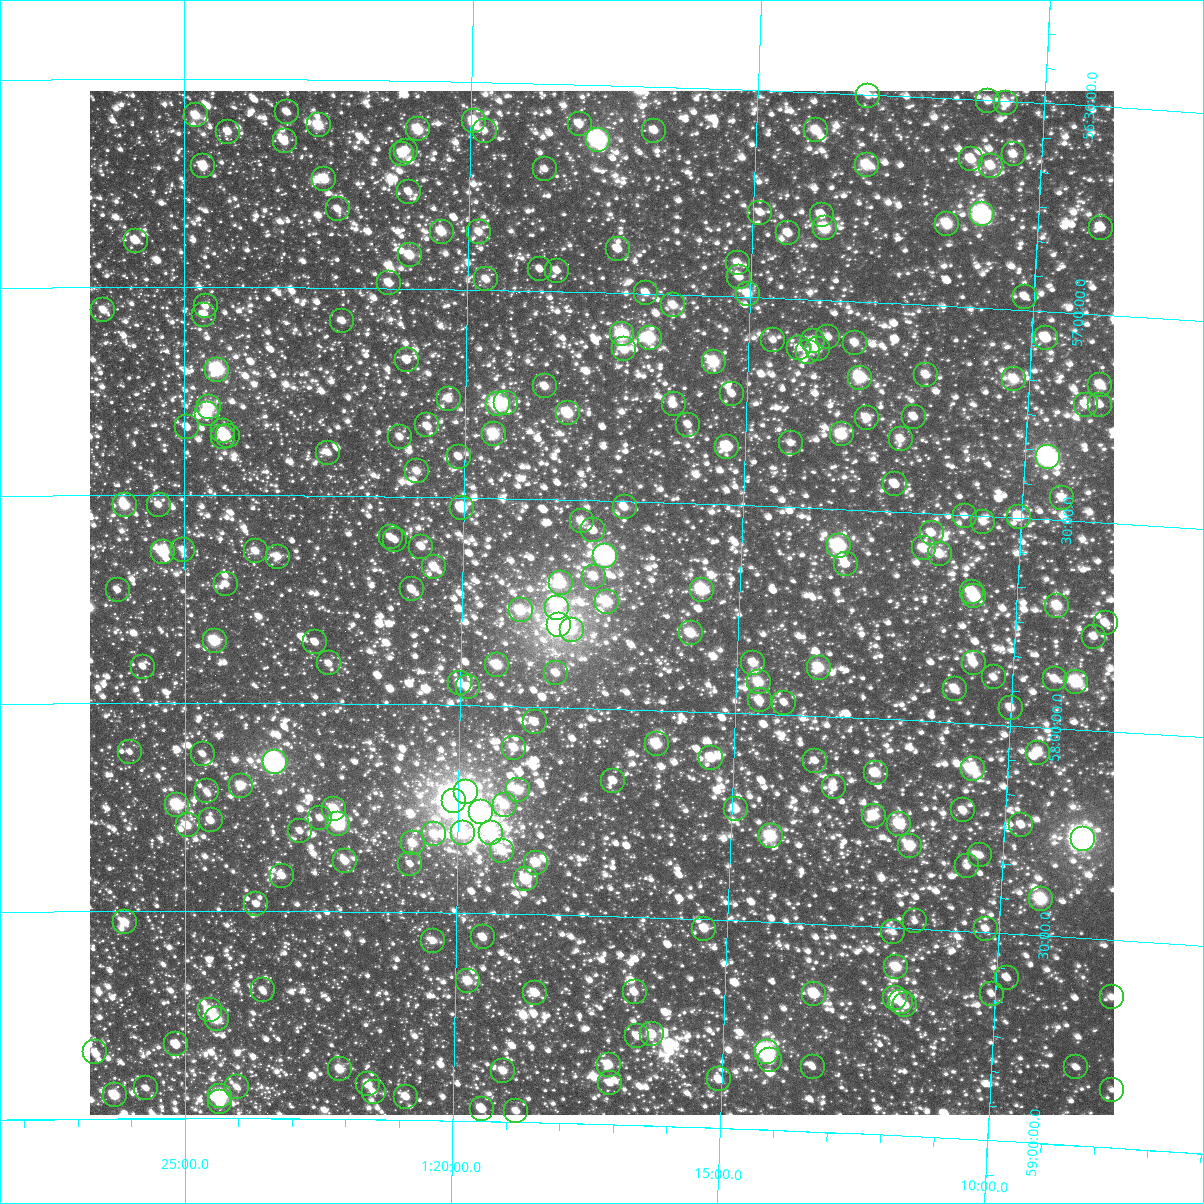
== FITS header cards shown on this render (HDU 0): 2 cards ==
NAXIS1  =                 1024
NAXIS2  =                 1024

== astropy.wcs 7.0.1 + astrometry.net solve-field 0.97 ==
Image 1024 x 1024 px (HDU 0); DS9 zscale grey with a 90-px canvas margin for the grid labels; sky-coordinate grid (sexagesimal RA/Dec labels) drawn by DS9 from the SOLVED WCS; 254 Tycho-2 reference stars matched to detected sources circled (green)
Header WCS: RA---TAN-SIP/DEC--TAN-SIP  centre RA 01:17:29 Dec +57:45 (19.37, +57.75 deg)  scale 8.66 arcsec/px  FOV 147.8' x 147.9'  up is +178 deg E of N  parity flipped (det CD > 0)
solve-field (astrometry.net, Tycho-2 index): VERIFIED the header's WCS against the Tycho-2 star catalogue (verified at 6 index scales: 17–254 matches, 0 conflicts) and refined it, rather than solving blind
Solved WCS: RA---TAN-SIP/DEC--TAN-SIP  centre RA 01:17:29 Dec +57:45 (19.37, +57.75 deg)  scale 8.66 arcsec/px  FOV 147.9' x 147.9'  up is +178 deg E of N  parity flipped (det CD > 0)
The solver's refit moves the header's centre by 1.1 arcsec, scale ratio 1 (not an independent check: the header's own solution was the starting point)
Tycho-2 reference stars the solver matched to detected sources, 254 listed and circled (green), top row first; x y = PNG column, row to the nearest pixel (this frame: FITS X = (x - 90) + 1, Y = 1024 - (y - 91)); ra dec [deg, ICRS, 3 dp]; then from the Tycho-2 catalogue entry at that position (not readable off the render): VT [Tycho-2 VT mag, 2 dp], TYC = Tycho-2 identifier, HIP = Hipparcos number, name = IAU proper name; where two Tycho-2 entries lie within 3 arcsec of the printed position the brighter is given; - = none
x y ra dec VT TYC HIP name
868 96 18.268 +56.503 11.16 3677-1844-1 - -
988 101 17.745 +56.502 10.60 3677-2000-1 - -
1006 103 17.667 +56.506 10.01 3677-1384-1 - -
287 112 20.803 +56.577 11.18 3678-1338-1 - -
196 115 21.200 +56.587 9.60 3678-1518-1 - -
474 121 19.985 +56.593 9.33 3677-1862-1 - -
580 124 19.523 +56.596 10.83 3677-2218-1 - -
319 125 20.664 +56.610 9.13 3678-1316-1 6435 -
418 129 20.229 +56.616 9.08 3678-992-1 - -
816 130 18.488 +56.592 9.60 3677-1814-1 - -
485 131 19.936 +56.617 10.87 3677-1710-1 - -
654 131 19.195 +56.606 10.53 3677-2138-1 - -
228 132 21.059 +56.626 10.93 3678-1124-1 - -
598 140 19.439 +56.632 6.78 3677-1746-1 6057 -
285 141 20.812 +56.648 10.10 3678-864-1 - -
406 151 20.278 +56.668 10.66 3678-1264-1 - -
402 154 20.296 +56.675 9.78 3678-1578-1 - -
1014 154 17.622 +56.627 10.42 3677-2235-1 - -
971 159 17.806 +56.644 9.80 3677-1624-1 - -
867 165 18.261 +56.670 9.08 3677-1376-1 - -
203 166 21.166 +56.709 9.90 3678-1990-1 - -
991 166 17.719 +56.657 9.63 3677-1730-1 - -
545 169 19.671 +56.706 11.17 3677-1224-1 - -
324 179 20.636 +56.739 9.43 3678-1910-1 - -
409 192 20.265 +56.767 10.87 3678-1791-1 - -
338 209 20.576 +56.810 10.93 3678-1841-1 - -
760 213 18.719 +56.795 11.06 3677-1860-1 - -
982 214 17.745 +56.774 7.22 3677-2208-1 5536 -
822 215 18.450 +56.794 10.82 3677-1622-1 - -
947 224 17.897 +56.802 9.07 3677-2192-1 5582 -
825 228 18.432 +56.827 8.65 3677-2085-1 - -
1101 228 17.222 +56.792 10.28 3677-250-1 - -
442 232 20.118 +56.861 9.48 3678-1829-1 - -
479 232 19.954 +56.861 10.59 3677-2193-1 - -
788 233 18.593 +56.842 10.49 3677-2002-1 - -
136 241 21.464 +56.888 10.61 3678-1746-1 - -
618 249 19.340 +56.894 10.23 3677-1570-1 - -
410 255 20.256 +56.919 9.63 3678-1824-1 - -
738 263 18.809 +56.918 10.38 3677-1922-1 - -
540 269 19.681 +56.947 11.07 3677-1282-1 - -
557 271 19.605 +56.949 11.03 3677-1556-1 - -
739 277 18.801 +56.952 10.56 3677-1260-1 - -
486 279 19.918 +56.974 10.43 3677-1342-1 - -
389 283 20.346 +56.987 10.38 3678-1127-1 - -
646 293 19.211 +56.997 10.40 3677-1426-1 - -
748 294 18.761 +56.991 9.84 3677-2087-1 - -
1025 297 17.539 +56.968 11.11 3677-1986-1 - -
673 305 19.088 +57.025 10.15 3677-1470-1 - -
206 306 21.156 +57.046 10.91 3678-953-1 - -
103 310 21.608 +57.054 10.21 3678-1027-1 - -
204 315 21.164 +57.066 10.73 3678-835-1 - -
342 321 20.550 +57.080 10.81 3678-1983-1 - -
622 334 19.310 +57.099 8.47 3677-1989-1 - -
828 337 18.398 +57.088 10.49 3677-1901-1 - -
650 338 19.188 +57.105 8.54 3677-1857-1 - -
1046 338 17.436 +57.065 9.75 3677-1284-1 - -
773 340 18.642 +57.100 11.02 3677-1911-1 - -
813 341 18.467 +57.098 11.14 3677-1851-1 - -
855 343 18.280 +57.099 10.52 3677-1939-1 - -
799 348 18.525 +57.117 11.44 3677-1737-1 - -
624 349 19.299 +57.135 9.69 3677-1979-1 - -
818 349 18.442 +57.118 10.22 3677-1721-1 - -
808 352 18.484 +57.126 10.73 3677-1881-1 - -
407 360 20.262 +57.172 11.38 3678-1769-1 - -
714 362 18.901 +57.158 8.78 3677-1635-1 5887 -
217 370 21.105 +57.198 7.58 3678-899-1 6571 -
926 375 17.957 +57.168 10.31 3677-1503-1 - -
860 378 18.249 +57.182 8.47 3677-1545-1 5680 -
1014 379 17.565 +57.168 9.50 3677-1767-1 - -
1100 385 17.183 +57.170 9.64 3677-514-1 - -
545 386 19.647 +57.229 10.27 3677-1571-1 - -
732 394 18.814 +57.233 10.92 3677-1791-1 - -
449 399 20.074 +57.263 10.47 3678-1149-1 - -
506 403 19.818 +57.270 11.15 3677-1309-1 - -
498 404 19.852 +57.274 7.62 3677-2031-1 6189 -
674 404 19.073 +57.263 10.37 3677-1781-1 - -
1086 405 17.242 +57.219 10.25 3677-249-1 - -
1100 405 17.179 +57.217 10.95 3677-363-1 - -
209 407 21.141 +57.289 8.97 3678-1209-1 - -
568 413 19.543 +57.291 8.79 3677-1649-1 - -
207 414 21.151 +57.306 9.52 3678-1407-1 - -
914 417 18.003 +57.270 10.39 3677-1905-1 - -
867 418 18.213 +57.278 10.05 3677-1423-1 - -
427 425 20.170 +57.328 10.48 3678-1453-1 6290 -
688 425 19.005 +57.311 11.14 3677-1211-1 - -
187 427 21.238 +57.337 10.48 3678-1912-1 - -
223 431 21.077 +57.347 10.31 3678-737-1 - -
494 434 19.870 +57.346 8.77 3677-1463-1 - -
842 434 18.320 +57.321 8.86 3677-1959-1 - -
228 436 21.058 +57.358 10.72 3678-1105-1 - -
223 437 21.079 +57.361 10.62 3678-741-1 - -
400 437 20.288 +57.357 10.95 3678-785-1 - -
901 439 18.057 +57.324 10.31 3677-1783-1 - -
791 443 18.546 +57.346 11.32 3677-1809-1 - -
727 447 18.830 +57.361 9.74 3677-1549-1 - -
328 453 20.609 +57.397 10.74 3678-1271-1 - -
459 457 20.025 +57.402 10.90 3678-1251-1 - -
1048 457 17.396 +57.350 6.70 3677-68-1 5440 -
417 471 20.211 +57.439 10.33 3678-675-1 - -
895 484 18.073 +57.434 11.31 3677-1437-1 - -
1062 498 17.322 +57.446 10.39 3677-109-1 - -
125 505 21.518 +57.524 9.18 3678-1041-1 - -
159 505 21.366 +57.524 10.67 3678-1163-1 - -
625 507 19.278 +57.514 10.22 3677-1181-1 - -
462 508 20.006 +57.525 9.98 3678-224-1 - -
965 516 17.753 +57.502 11.44 3677-1429-1 - -
1019 517 17.511 +57.497 9.48 3677-1565-1 - -
582 521 19.469 +57.551 9.85 3677-1016-1 - -
983 522 17.669 +57.514 10.45 3677-1419-1 - -
593 530 19.415 +57.572 11.16 3677-1009-1 - -
932 533 17.898 +57.547 10.42 3677-833-1 - -
391 537 20.324 +57.599 10.92 3678-336-1 - -
395 540 20.304 +57.605 11.18 3678-528-1 - -
839 546 18.312 +57.589 7.62 3677-784-1 - -
421 547 20.185 +57.620 10.44 3678-524-1 - -
924 548 17.930 +57.585 9.66 3677-928-1 - -
183 550 21.257 +57.632 10.80 3678-582-1 - -
256 551 20.930 +57.635 10.26 3678-9-1 - -
163 552 21.345 +57.637 8.66 3678-305-1 - -
940 554 17.858 +57.597 9.99 3677-930-1 5569 -
605 556 19.360 +57.632 6.88 3677-1107-1 6027 -
278 557 20.831 +57.648 10.41 3678-495-1 - -
846 564 18.276 +57.632 10.97 3677-682-1 - -
434 567 20.126 +57.669 9.72 3678-338-1 - -
594 577 19.407 +57.683 10.44 3677-1144-1 - -
561 583 19.555 +57.701 8.96 3677-1010-1 - -
226 584 21.063 +57.715 11.24 3678-543-1 - -
412 589 20.225 +57.722 10.76 3678-76-1 - -
118 590 21.551 +57.728 11.47 3678-310-1 - -
702 590 18.919 +57.707 8.28 3677-744-1 - -
972 592 17.701 +57.684 10.41 3677-808-1 - -
974 596 17.693 +57.694 8.64 3677-619-1 - -
607 602 19.346 +57.743 8.98 3677-1118-1 - -
1057 606 17.317 +57.706 9.35 3677-849-1 - -
557 608 19.572 +57.760 10.16 3677-1134-1 - -
521 610 19.734 +57.768 9.33 3677-988-1 - -
1106 623 17.095 +57.741 11.02 3677-807-1 - -
559 625 19.558 +57.803 6.70 3677-992-1 6093 -
572 630 19.500 +57.814 10.58 3677-1131-1 - -
691 633 18.963 +57.812 9.33 3677-755-1 5904 -
1094 637 17.144 +57.775 10.86 3677-687-1 - -
215 641 21.113 +57.852 8.65 3678-467-1 - -
315 642 20.659 +57.853 10.94 3678-551-1 - -
329 663 20.596 +57.904 11.13 3678-554-1 - -
753 663 18.675 +57.879 10.13 3677-580-1 - -
974 663 17.679 +57.855 10.15 3677-865-1 - -
497 665 19.833 +57.902 9.38 3677-979-1 - -
143 667 21.438 +57.913 11.69 3678-209-1 - -
819 668 18.377 +57.884 9.20 3677-647-1 - -
556 673 19.566 +57.918 10.75 3677-1169-1 - -
994 677 17.585 +57.887 10.64 3677-831-1 - -
1055 679 17.309 +57.882 10.19 3677-758-1 - -
759 682 18.648 +57.925 9.25 3677-798-1 - -
1076 682 17.212 +57.886 8.22 3677-707-1 - -
460 683 20.001 +57.948 10.36 3678-252-1 - -
468 687 19.965 +57.957 10.37 3677-935-1 - -
955 689 17.758 +57.919 9.89 3677-783-1 - -
760 700 18.641 +57.968 9.84 3677-719-1 - -
784 703 18.527 +57.971 11.07 3677-854-1 - -
1011 708 17.501 +57.957 10.19 3677-926-1 - -
535 722 19.658 +58.037 10.83 3677-1171-1 - -
657 744 19.102 +58.082 9.08 3677-767-1 - -
514 748 19.750 +58.100 9.81 3677-1056-1 - -
130 752 21.499 +58.118 11.04 3678-520-1 - -
1038 753 17.364 +58.062 9.90 3677-782-1 - -
203 754 21.166 +58.123 10.92 3678-16-1 - -
711 758 18.850 +58.111 9.49 3677-913-1 - -
815 761 18.378 +58.108 10.73 3677-769-1 - -
275 762 20.839 +58.143 6.40 3682-2261-1 6486 -
973 769 17.659 +58.109 8.74 3677-712-1 - -
876 773 18.100 +58.130 9.66 3681-121-1 - -
613 781 19.293 +58.173 10.72 3681-1750-1 - -
241 786 20.993 +58.199 9.49 3682-2056-1 - -
834 787 18.288 +58.170 10.80 3681-21-1 - -
518 790 19.725 +58.202 9.61 3681-1664-1 - -
207 791 21.149 +58.213 11.10 3682-2283-1 - -
466 792 19.966 +58.208 7.04 3681-1736-1 6229 -
454 801 20.020 +58.232 5.07 3682-2389-1 6242 -
177 805 21.286 +58.245 8.41 3682-2284-1 6637 -
505 805 19.786 +58.238 9.75 3681-1617-1 6170 -
334 809 20.567 +58.254 9.33 3682-2087-1 - -
736 809 18.731 +58.231 9.73 3681-1217-1 - -
963 810 17.694 +58.210 10.61 3681-77-1 - -
481 812 19.892 +58.256 9.50 3681-1437-1 - -
874 816 18.099 +58.234 9.20 3681-1231-1 - -
320 818 20.630 +58.276 11.04 3682-1306-1 - -
211 820 21.130 +58.283 10.52 3682-2093-1 - -
338 824 20.547 +58.290 7.84 3682-2063-1 6399 -
899 824 17.981 +58.251 9.06 3681-1132-1 5609 -
188 825 21.235 +58.295 9.92 3682-1768-1 - -
1021 825 17.423 +58.237 10.65 3681-1236-1 - -
300 831 20.721 +58.308 11.16 3682-2147-1 - -
463 833 19.973 +58.309 8.88 3681-1666-1 6231 -
491 833 19.846 +58.306 9.94 3681-1929-1 - -
434 834 20.105 +58.312 9.96 3682-1706-1 - -
771 836 18.566 +58.294 8.47 3681-1130-1 5789 -
1083 839 17.139 +58.263 5.76 3681-1092-1 5361 -
413 843 20.204 +58.334 9.86 3682-2291-1 - -
910 846 17.927 +58.303 9.38 3681-961-1 - -
502 851 19.793 +58.349 9.91 3681-1266-1 - -
980 855 17.604 +58.316 10.69 3681-1220-1 - -
345 861 20.514 +58.378 9.90 3682-1600-1 - -
536 863 19.638 +58.375 9.57 3681-1341-1 - -
410 864 20.213 +58.384 11.27 3682-2378-1 - -
967 866 17.661 +58.344 11.52 3681-785-1 - -
282 876 20.801 +58.416 10.40 3682-976-1 - -
526 879 19.682 +58.416 9.06 3681-1551-1 - -
1041 899 17.313 +58.413 8.36 3681-806-1 5419 -
256 904 20.919 +58.484 11.05 3682-1458-1 - -
915 921 17.887 +58.483 11.24 3681-1047-1 - -
125 922 21.524 +58.528 10.40 3682-1298-1 - -
704 929 18.856 +58.523 10.75 3681-498-1 - -
986 929 17.560 +58.492 10.97 3681-1118-1 - -
893 932 17.984 +58.511 11.15 3681-938-1 - -
483 937 19.873 +58.558 10.24 3681-1573-1 - -
433 941 20.104 +58.568 10.31 3682-1318-1 - -
896 967 17.962 +58.595 9.25 3681-450-1 - -
1007 978 17.450 +58.607 11.32 3681-894-1 - -
468 981 19.940 +58.663 9.53 3681-1642-1 - -
263 990 20.888 +58.691 10.69 3682-2198-1 - -
635 992 19.167 +58.680 10.88 3681-952-1 - -
535 993 19.626 +58.688 9.80 3681-1827-1 - -
814 994 18.336 +58.668 9.00 3681-1114-1 - -
992 994 17.517 +58.648 11.49 3681-442-1 - -
1112 997 16.961 +58.639 10.98 3681-640-1 - -
895 998 17.963 +58.669 9.21 3681-939-1 5602 -
901 1002 17.934 +58.680 10.85 3681-505-1 - -
905 1005 17.912 +58.686 10.89 3681-241-1 - -
210 1010 21.134 +58.741 9.37 3682-120-1 - -
217 1019 21.102 +58.761 8.83 3682-1438-1 - -
652 1034 19.081 +58.780 9.70 3681-286-1 - -
637 1036 19.147 +58.785 10.27 3681-416-1 - -
176 1044 21.289 +58.822 11.15 3682-186-1 - -
95 1052 21.665 +58.840 11.29 3682-2210-1 - -
767 1052 18.544 +58.812 7.23 3681-929-1 5784 -
770 1060 18.529 +58.832 9.97 3681-789-1 - -
609 1065 19.278 +58.857 9.64 3681-899-1 - -
813 1067 18.328 +58.845 11.34 3681-254-1 - -
1076 1067 17.108 +58.812 12.43 3681-405-1 - -
340 1069 20.527 +58.880 9.60 3682-870-1 - -
503 1071 19.767 +58.878 9.95 3681-1639-1 - -
719 1079 18.762 +58.883 10.40 3681-441-1 - -
610 1083 19.270 +58.900 10.76 3681-1215-1 - -
368 1084 20.395 +58.916 9.79 3682-614-1 - -
237 1087 21.007 +58.924 10.94 3682-114-1 - -
146 1088 21.428 +58.927 11.38 3682-734-2 - -
1112 1090 16.933 +58.861 11.43 3681-374-1 - -
374 1092 20.368 +58.933 11.76 3682-214-1 - -
115 1095 21.576 +58.944 9.38 3682-914-1 - -
220 1096 21.084 +58.946 7.89 3682-1466-1 6562 -
406 1097 20.218 +58.944 10.37 3682-1172-1 - -
220 1102 21.085 +58.960 9.33 3682-1502-1 - -
482 1109 19.863 +58.970 10.31 3681-1778-1 - -
516 1111 19.702 +58.974 10.53 3681-1561-1 - -